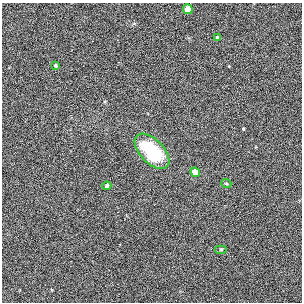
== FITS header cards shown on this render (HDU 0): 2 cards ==
NAXIS1  =                  300
NAXIS2  =                  300

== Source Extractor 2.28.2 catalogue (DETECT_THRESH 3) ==
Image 300 x 300 px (HDU 0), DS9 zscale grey, 1 PNG px = 1 image px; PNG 304 x 304 px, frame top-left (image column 1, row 300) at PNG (2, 3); each listed source drawn as its Kron ellipse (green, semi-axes under 4 px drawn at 4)
Background 0.0037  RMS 0.027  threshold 0.0816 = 3 sigma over >= 5 px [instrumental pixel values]
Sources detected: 8; all 8 listed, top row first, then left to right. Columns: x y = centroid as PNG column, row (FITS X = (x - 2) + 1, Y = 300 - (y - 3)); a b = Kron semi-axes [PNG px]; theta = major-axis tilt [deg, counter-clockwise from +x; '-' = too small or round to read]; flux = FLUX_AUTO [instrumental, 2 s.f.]
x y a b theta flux
188 9 5 4 - 26
218 37 3 3 - 3.3
55 66 4 4 - 2.2
152 151 21 12 -46 100
195 172 5 4 - 23
226 183 5 3 - 1.6
107 186 4 4 - 4.4
221 249 6 4 0 2.2